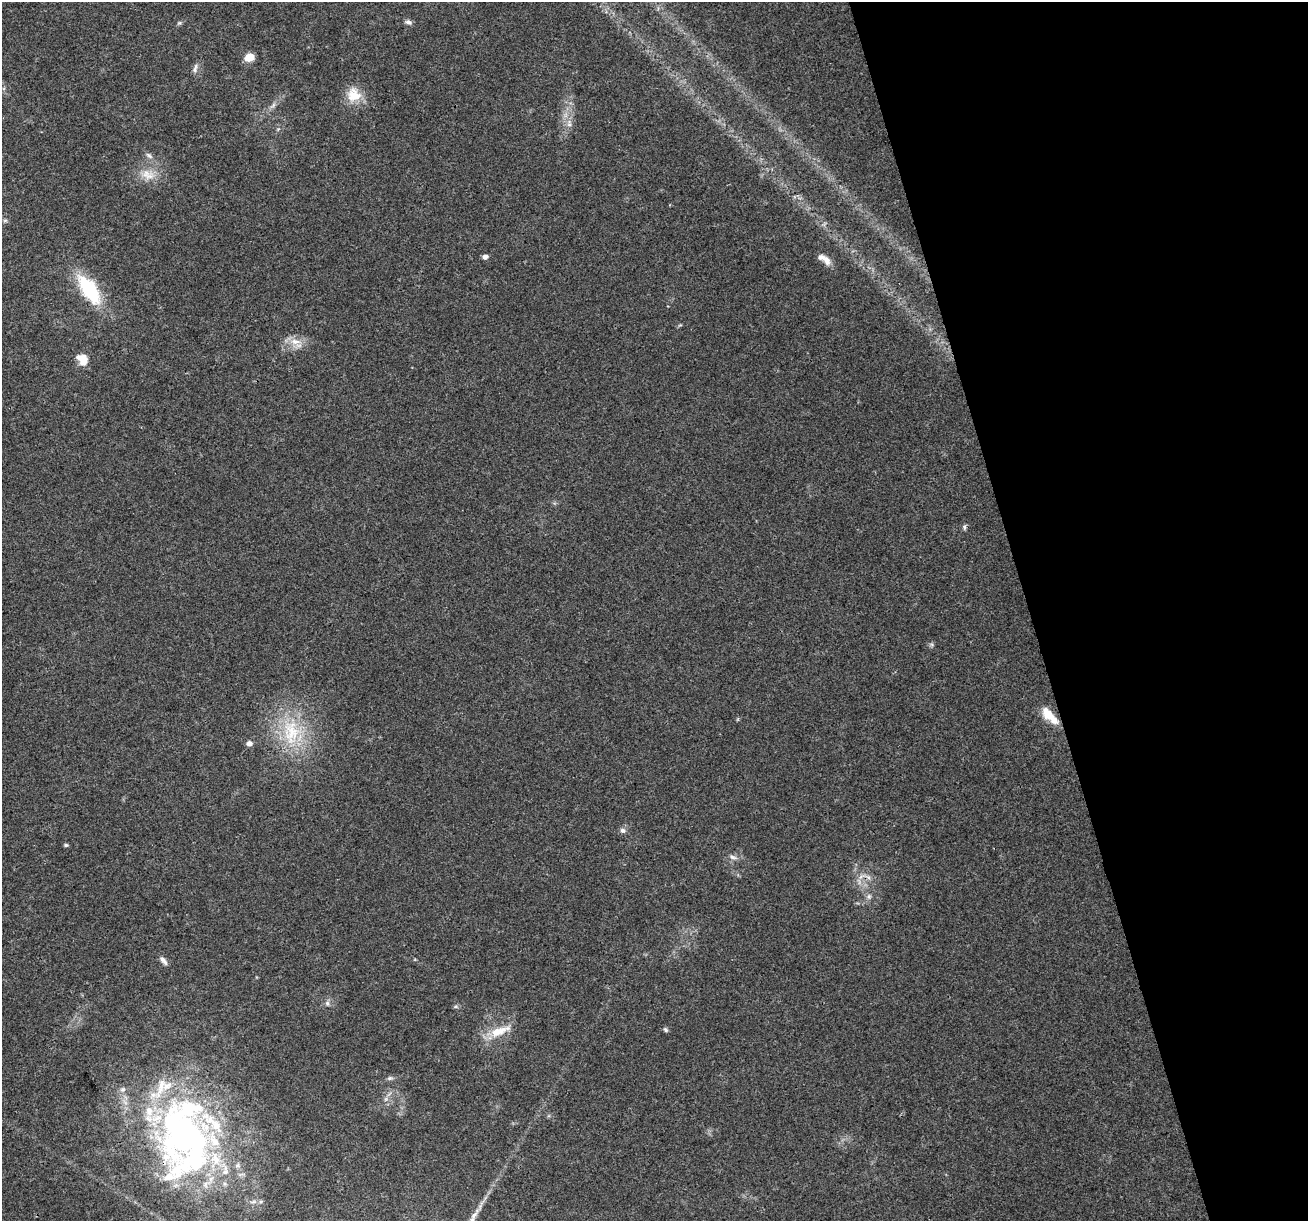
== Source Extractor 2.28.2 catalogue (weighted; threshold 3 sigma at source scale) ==
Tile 12 of 4 x 4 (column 4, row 3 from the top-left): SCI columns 3918-5223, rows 1323-2541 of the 5223 x 5030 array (HDU 1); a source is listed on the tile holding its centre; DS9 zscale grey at full resolution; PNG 1310 x 1223 px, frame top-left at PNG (2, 2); no overlay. Shown black and unused: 21% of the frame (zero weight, under 3 of 4 exposures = <1% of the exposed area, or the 3 px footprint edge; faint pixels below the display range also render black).
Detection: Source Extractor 2.28.2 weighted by HDU 2 'WHT'; one run over the whole footprint, this tile lists its part. Background 0.0571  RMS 0.0043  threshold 0.0194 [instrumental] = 3 sigma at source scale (4.5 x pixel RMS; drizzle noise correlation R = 1.50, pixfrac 1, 0.0396/0.0396 arcsec/px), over >= 5 px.
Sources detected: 44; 1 inside a brighter object's white glare — not listed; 9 inside a brighter listed object's ellipse — not listed separately; the other 34 listed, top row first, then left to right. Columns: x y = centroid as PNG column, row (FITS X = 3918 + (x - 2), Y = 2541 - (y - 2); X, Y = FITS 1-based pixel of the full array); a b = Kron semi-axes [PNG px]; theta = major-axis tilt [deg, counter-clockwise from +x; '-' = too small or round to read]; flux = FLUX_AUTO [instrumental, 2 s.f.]
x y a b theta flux
408 22 10 6 -12 1.3
179 23 7 5 21 0.77
249 57 10 8 16 5.3
195 68 14 6 79 1.8
354 95 19 18 - 9.5
273 105 8 4 53 1.3
569 123 11 7 -89 2.5
149 155 11 6 -37 1.6
146 173 19 14 17 7.2
485 257 6 5 - 1.7
827 260 13 9 -63 3.4
89 290 32 15 -55 32
295 342 18 9 -7 5.4
82 359 14 11 -52 5.6
964 527 8 5 -74 0.87
931 644 7 4 -18 0.75
1048 714 18 11 -50 7.2
291 732 43 28 -84 32
249 743 7 6 - 1.9
623 830 8 7 - 1.5
66 845 6 4 0 0.66
732 857 11 6 -21 1.7
861 877 13 4 34 1.8
869 896 9 6 76 1.5
163 960 13 6 -48 1.9
327 1003 8 6 -75 1.2
456 1006 7 5 16 0.77
666 1030 7 5 -45 0.94
499 1031 32 11 21 9.4
390 1078 9 5 10 1.1
123 1089 8 7 - 1.6
386 1099 7 4 89 0.99
188 1139 103 73 88 200
261 1201 6 4 19 0.71
Overlapping masked pixels (flux is a lower limit): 2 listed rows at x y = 861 877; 188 1139
Isophote crosses this tile's border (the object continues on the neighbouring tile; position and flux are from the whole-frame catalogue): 1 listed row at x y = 188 1139